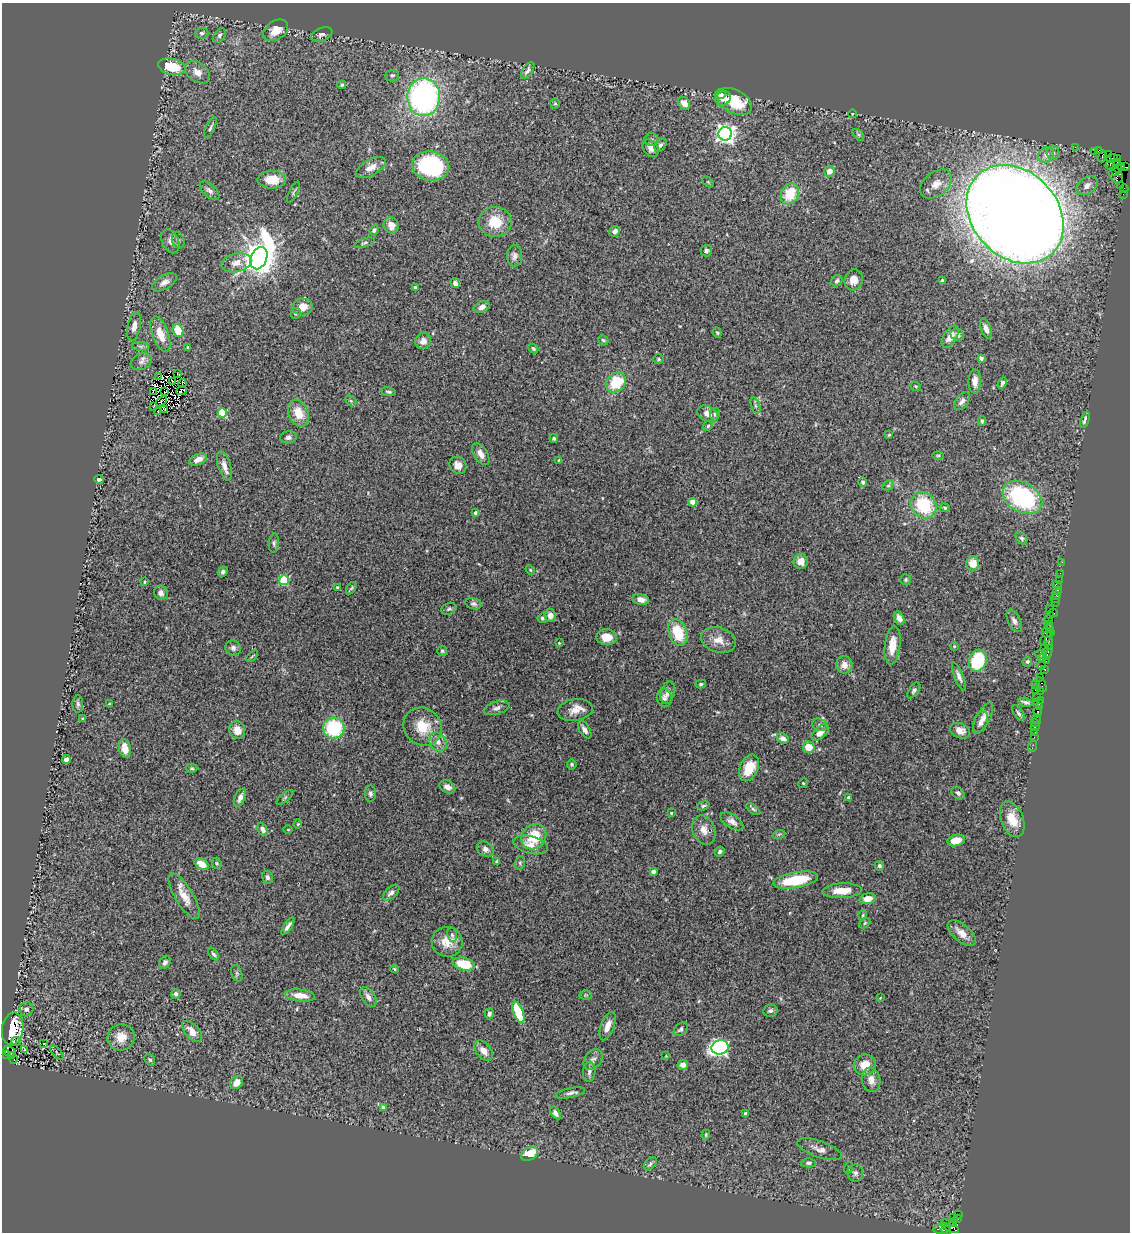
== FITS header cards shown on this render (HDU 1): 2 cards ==
NAXIS1  =                 1128
NAXIS2  =                 1230

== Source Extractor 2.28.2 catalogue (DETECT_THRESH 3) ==
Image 1128 x 1230 px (HDU 1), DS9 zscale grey, 1 PNG px = 1 image px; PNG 1132 x 1234 px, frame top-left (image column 1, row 1230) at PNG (2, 3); each listed source drawn as its Kron ellipse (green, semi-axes under 4 px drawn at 4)
Background 0.985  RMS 0.042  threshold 0.127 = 3 sigma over >= 5 px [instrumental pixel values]
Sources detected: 329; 3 with non-positive FLUX_AUTO (blend fragments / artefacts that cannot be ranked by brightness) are neither listed nor drawn; the other 326 listed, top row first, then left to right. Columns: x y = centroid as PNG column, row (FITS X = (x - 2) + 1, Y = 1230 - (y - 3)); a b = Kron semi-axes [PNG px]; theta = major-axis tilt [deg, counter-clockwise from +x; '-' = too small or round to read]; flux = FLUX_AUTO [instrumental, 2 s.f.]
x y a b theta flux
276 30 13 9 34 42
202 33 7 5 3 5.8
322 34 11 6 21 11
219 35 8 5 52 7
172 67 14 8 -13 88
528 70 9 5 55 10
197 72 13 9 -36 24
392 75 7 6 - 7.1
342 85 4 3 - 4.3
720 94 5 4 - 10
424 97 19 16 90 760
723 98 8 6 33 20
734 101 19 11 -29 110
684 103 7 5 -46 22
555 104 5 4 - 3.3
852 114 4 3 - 2.2
210 128 11 4 65 6.8
725 134 7 6 - 1400
858 135 7 4 -45 4.9
651 139 7 6 - 5.8
660 145 7 5 54 7.3
1075 147 2 2 - 18
651 148 9 7 -52 14
1099 150 4 3 - 35
1095 151 2 2 - 20
1053 153 7 6 - 8.6
1046 155 8 7 - 16
1108 155 3 2 - 53
1102 156 6 3 73 830
1112 158 6 3 6 290
1117 158 4 3 - 64
1116 163 3 3 - 19
1110 164 5 3 - 370
431 166 18 14 -8 280
1121 166 3 3 - 170
371 167 16 8 29 26
1125 167 3 2 - 35
1118 169 4 3 - 500
829 171 5 5 - 20
1115 171 4 3 - 290
1116 175 8 6 -58 240
272 180 14 9 1 47
708 182 6 4 -45 2.8
936 184 18 12 38 34
1087 185 12 8 38 19
1121 185 3 2 - 13
1124 189 4 2 - 27
210 191 12 6 -42 10
294 192 11 2 62 3.7
790 194 11 8 61 82
1123 194 3 2 - 4.1
1015 214 54 43 -46 8200
495 222 16 15 - 70
391 225 8 7 - 23
374 230 5 4 - 6
615 231 5 5 - 13
178 240 8 6 -72 7.1
170 241 12 8 -66 16
364 243 11 3 19 4.7
706 251 6 5 - 7.5
515 256 11 7 -89 12
259 258 11 8 67 6000
236 263 15 9 12 24
854 280 10 9 - 27
837 281 6 5 - 6.5
942 281 3 3 - 5.5
164 282 14 7 30 18
455 283 5 4 - 8.7
415 287 4 3 - 4.7
303 307 10 8 3 35
482 307 8 5 23 13
296 313 5 5 - 5.6
134 326 14 6 78 20
986 329 10 5 -70 13
178 330 7 5 -72 65
717 333 5 4 - 3.9
160 334 18 8 -70 47
957 335 7 6 - 11
950 337 12 6 59 27
603 340 5 4 - 4.9
423 341 8 8 - 21
140 346 8 4 -1 6.1
188 348 4 3 - 3.4
533 348 5 4 - 4.7
981 358 4 4 - 5.9
659 359 5 4 - 3.8
141 362 11 8 22 13
178 374 4 2 - 4.3
159 376 2 2 - 12
172 381 2 2 - 1.5
975 381 12 6 89 19
616 382 11 9 46 100
1002 383 6 4 64 5.8
182 384 4 2 - 3
916 386 6 3 -21 3.1
182 390 5 2 - 3.1
153 391 4 2 - 4
165 392 2 2 - 3.7
388 392 7 3 -9 4.7
161 401 6 2 38 1.6
351 401 6 4 -45 4.3
962 401 10 6 52 12
154 406 4 2 - 2.7
755 406 8 4 -71 5.1
165 409 4 2 - 3.2
157 412 3 3 - 1.5
222 413 5 4 - 130
298 413 14 10 -66 51
708 414 11 7 -26 21
715 414 6 5 - 6
1085 420 9 3 73 8.6
982 421 5 4 - 4
708 426 5 4 - 3.5
889 435 4 3 - 2.9
288 437 8 6 7 9.4
554 438 4 4 - 4.3
481 454 12 6 -57 21
938 455 6 3 1 3
198 459 9 5 21 18
559 460 3 2 - 1.8
458 465 9 8 - 22
224 466 15 6 -73 19
99 479 5 4 - 6.4
863 482 5 4 - 4.9
888 485 6 4 28 4.5
1022 497 21 14 -30 390
693 502 4 4 - 34
924 505 14 12 -48 160
945 508 5 4 - 4.7
475 513 4 3 - 4.6
1021 538 6 5 - 5.7
274 543 9 5 86 6.9
801 561 7 7 - 22
1062 562 2 2 - 13
973 563 7 6 - 39
530 570 5 4 - 3.1
223 572 5 4 - 7.3
1060 573 2 2 - 35
284 580 5 5 - 200
906 580 5 5 - 4.3
1059 580 2 2 - 23
144 582 4 4 - 4
1057 585 5 2 - 43
337 587 3 2 - 2.7
351 588 7 4 55 4
1058 590 3 2 - 43
161 593 7 6 - 11
1057 595 3 3 - 55
1056 598 4 3 - 42
641 600 8 5 -11 17
1056 602 4 2 - 35
473 604 8 5 -16 6.7
449 609 8 5 23 5.6
1050 609 3 2 - 52
1053 613 4 2 - 61
550 615 6 5 - 20
1051 616 4 3 - 9.7
542 618 5 4 - 4.9
899 618 7 4 -63 15
1048 619 2 2 - 65
1014 621 12 6 -64 12
1048 625 3 3 - 18
1050 628 4 2 - 41
1046 632 5 4 - 140
1051 632 3 2 - 50
678 633 14 9 -70 90
606 637 10 8 -3 43
1046 637 9 4 55 240
719 640 18 12 -17 32
559 643 3 2 - 2.3
1049 643 7 4 -85 75
892 645 19 7 83 40
954 646 4 3 - 2.8
233 648 8 7 - 9.7
1044 649 3 2 - 35
442 651 5 5 - 4
1048 652 8 3 72 210
1041 654 6 4 4 220
252 656 7 2 44 3.2
1042 658 4 3 - 78
1046 660 3 2 - 16
978 661 11 8 71 150
1027 662 5 4 - 4.7
844 665 8 8 - 25
1042 665 4 3 - 30
1045 669 4 3 - 94
959 676 15 4 -68 12
1040 677 2 2 - 32
701 684 5 4 - 3.8
1035 684 4 3 - 67
1041 685 8 3 -66 89
914 690 9 5 55 6.8
1035 690 2 2 - 21
1041 691 3 2 - 19
668 693 11 7 76 14
1037 697 3 2 - 25
664 698 9 7 -77 9.9
1040 700 3 2 - 42
1026 702 7 3 -13 7.3
1038 703 5 3 - 51
78 704 8 5 -88 6.8
110 704 3 3 - 5
1039 707 2 2 - 30
497 708 13 6 18 11
575 710 17 11 10 31
1038 712 5 3 - 92
1018 713 9 4 -53 5.9
983 718 17 7 62 22
83 719 3 3 - 3.3
1037 719 5 3 - 32
981 722 11 7 69 14
1034 722 3 2 - 9.4
820 725 8 6 -20 9
423 727 20 18 -41 74
1035 727 4 3 - 33
334 728 10 10 - 210
237 730 9 7 -67 30
585 730 9 5 -58 14
960 731 10 7 -20 20
1035 732 2 2 - 8.7
820 733 10 5 41 20
1034 737 2 2 - 23
783 738 6 5 - 13
438 742 10 8 -54 18
1033 746 6 2 72 7.6
809 747 6 5 - 45
125 748 9 6 -75 31
66 759 4 4 - 32
572 764 5 5 - 4.6
192 768 6 4 -2 4
749 768 14 9 65 62
803 783 5 4 - 3.2
447 787 8 6 -29 16
958 793 7 5 -44 7.3
370 794 8 5 90 6.9
285 797 10 3 41 4.2
240 798 9 5 67 16
849 798 4 3 - 8.5
703 806 6 4 19 4.8
753 809 8 4 -36 5.1
671 813 3 3 - 4.2
1012 819 18 11 -69 52
732 821 13 6 -33 16
298 824 4 4 - 3
262 829 7 4 -64 10
288 830 5 3 - 2.3
704 830 15 11 -67 27
779 834 6 4 18 3.5
534 837 13 11 49 87
956 840 9 5 12 41
531 845 17 8 -14 25
485 849 9 7 -31 12
720 852 5 4 - 6.3
497 861 4 4 - 6.2
217 863 6 4 -70 4
520 863 7 5 71 4.7
201 864 8 5 -34 37
879 866 5 4 - 6.2
653 872 4 4 - 19
267 877 7 5 -76 6.8
796 880 23 8 10 130
842 891 20 7 2 39
391 893 10 5 42 11
184 896 26 9 -59 40
868 899 8 5 14 29
863 915 5 3 - 2.7
865 923 6 4 45 3.4
288 926 10 3 56 11
962 933 17 8 -41 29
452 935 7 5 -79 6.1
447 942 15 15 - 40
214 954 7 4 -52 5.6
165 962 7 5 63 9.2
464 964 11 6 -13 100
394 969 4 3 - 3
237 973 8 5 -70 5.6
176 994 5 5 - 8.8
300 995 15 6 -7 36
586 995 6 5 - 3.8
368 997 11 6 -55 15
880 998 3 2 - 1.9
26 1009 7 7 - 11
770 1011 7 6 - 7.9
518 1012 11 5 -69 120
489 1014 5 4 - 6.1
608 1026 15 6 69 25
13 1029 16 10 81 50
681 1029 8 5 44 6.2
192 1031 13 7 -49 27
121 1037 14 13 - 40
16 1041 4 3 - 5.8
44 1043 3 3 - 41
720 1047 8 7 - 750
24 1050 4 3 - 5.1
9 1051 7 4 -25 190
484 1051 11 7 -52 21
57 1053 9 3 -48 2.5
6 1055 4 3 - 570
11 1055 3 3 - 150
666 1056 3 3 - 2.1
14 1059 2 2 - 48
150 1060 6 5 - 5.2
593 1060 11 8 54 12
683 1065 5 5 - 20
865 1065 11 10 - 40
589 1072 10 6 84 9.8
871 1080 12 9 -80 24
237 1082 7 5 49 29
570 1093 15 5 12 10
383 1108 4 3 - 15
555 1113 7 4 -55 11
746 1113 4 3 - 13
706 1135 5 3 - 3.5
820 1149 23 8 -19 21
529 1154 9 6 28 64
808 1163 7 4 1 5.7
650 1164 8 5 48 6.4
848 1168 6 3 72 2.7
855 1173 8 8 - 10
958 1214 3 2 - 41
953 1217 3 2 - 12
958 1218 3 3 - 36
953 1223 4 3 - 160
950 1226 10 5 -33 750
942 1229 8 5 8 180
946 1230 5 4 - 200
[3 non-positive-flux detections neither listed nor drawn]